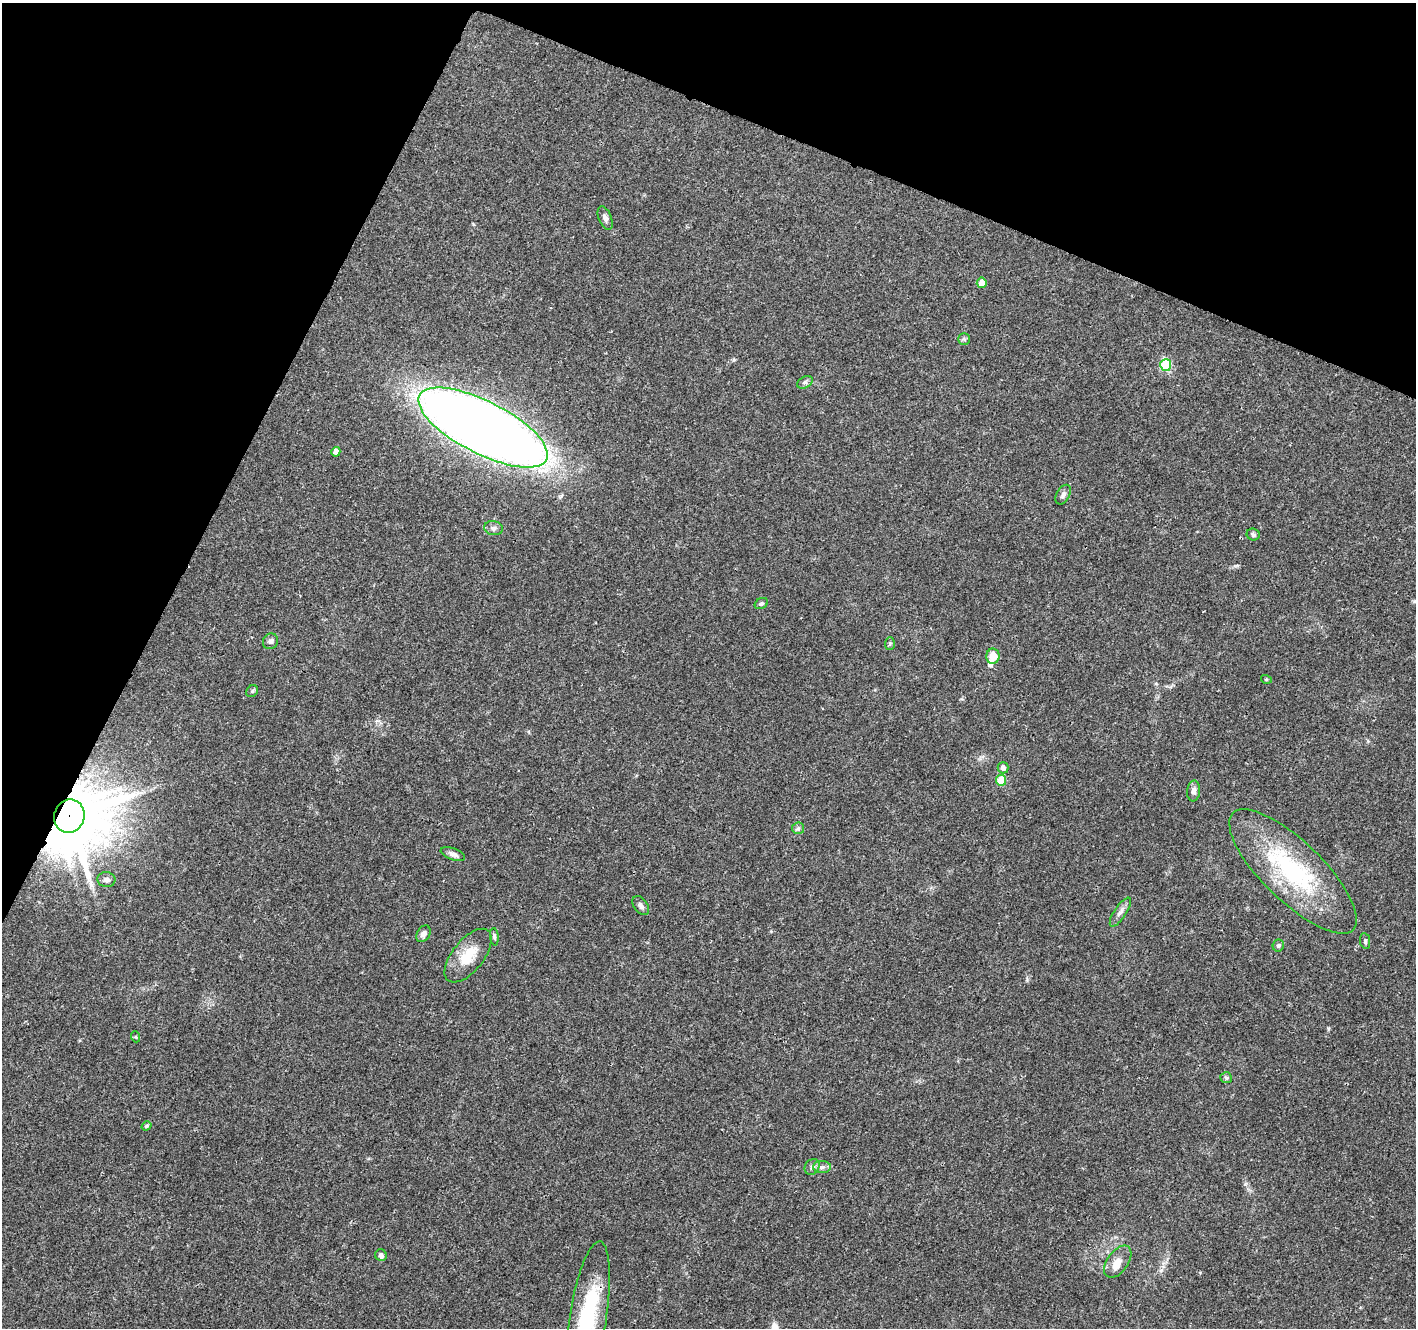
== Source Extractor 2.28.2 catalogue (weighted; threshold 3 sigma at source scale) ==
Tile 2 of 4 x 4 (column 2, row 1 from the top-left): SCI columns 1421-2834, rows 4186-5511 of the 5672 x 5786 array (HDU 1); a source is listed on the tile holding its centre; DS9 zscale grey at full resolution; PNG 1418 x 1330 px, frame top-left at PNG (2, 3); each listed source drawn as its Kron ellipse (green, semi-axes under 4 px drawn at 4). Shown black and unused: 22% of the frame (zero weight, under 3 of 4 exposures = <1% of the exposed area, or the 3 px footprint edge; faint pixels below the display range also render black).
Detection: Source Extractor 2.28.2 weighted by HDU 2 'WHT'; one run over the whole footprint, this tile lists its part. Background 0.0474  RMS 0.0039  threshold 0.0174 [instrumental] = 3 sigma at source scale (4.5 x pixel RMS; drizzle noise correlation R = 1.50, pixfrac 1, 0.0396/0.0396 arcsec/px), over >= 5 px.
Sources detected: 42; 3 inside a brighter listed object's ellipse — not listed separately; the other 39 listed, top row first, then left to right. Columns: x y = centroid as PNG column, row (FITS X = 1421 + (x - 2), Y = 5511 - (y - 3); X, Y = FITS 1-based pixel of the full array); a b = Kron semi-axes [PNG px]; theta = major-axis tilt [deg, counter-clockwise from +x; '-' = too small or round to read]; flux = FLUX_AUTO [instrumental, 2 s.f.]
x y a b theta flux
605 218 12 6 -68 1.5
982 283 5 5 - 4.3
964 339 5 5 - 0.75
1166 365 6 5 - 31
805 382 8 5 28 0.99
483 428 71 26 -27 670
336 452 5 4 - 2
1063 495 10 6 62 1.4
493 528 9 7 -9 1.4
1253 534 6 6 - 0.82
761 604 7 5 30 0.82
270 641 8 7 - 1.2
890 643 6 5 - 0.67
993 656 7 6 - 5
1266 679 5 3 - 0.37
252 691 6 5 - 0.63
1003 768 6 5 - 1.8
1001 780 5 5 - 12
1194 791 10 6 84 1.5
69 816 17 15 71 3200
798 828 6 5 - 0.83
453 854 13 6 -21 1.7
1293 871 84 30 -44 51
106 880 9 7 -4 1.8
641 906 10 6 -54 1.5
1120 912 17 6 57 2
423 934 9 6 58 1.7
494 937 9 4 -84 0.75
1365 941 8 5 -81 0.7
1278 945 6 5 - 0.67
468 956 32 15 51 9.4
136 1037 5 3 - 0.38
1226 1078 6 5 - 0.72
146 1126 5 4 - 0.65
812 1167 8 7 - 1.4
822 1167 9 6 2 1.4
381 1255 6 5 - 1.1
1118 1262 18 10 54 4
588 1317 76 18 81 36
Overlapping masked pixels (flux is a lower limit): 1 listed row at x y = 69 816
Isophote crosses this tile's border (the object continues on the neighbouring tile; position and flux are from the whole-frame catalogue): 1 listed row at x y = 588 1317
Unlisted compact peaks at least as high as the median listed source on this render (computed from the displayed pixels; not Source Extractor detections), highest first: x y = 1245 1184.